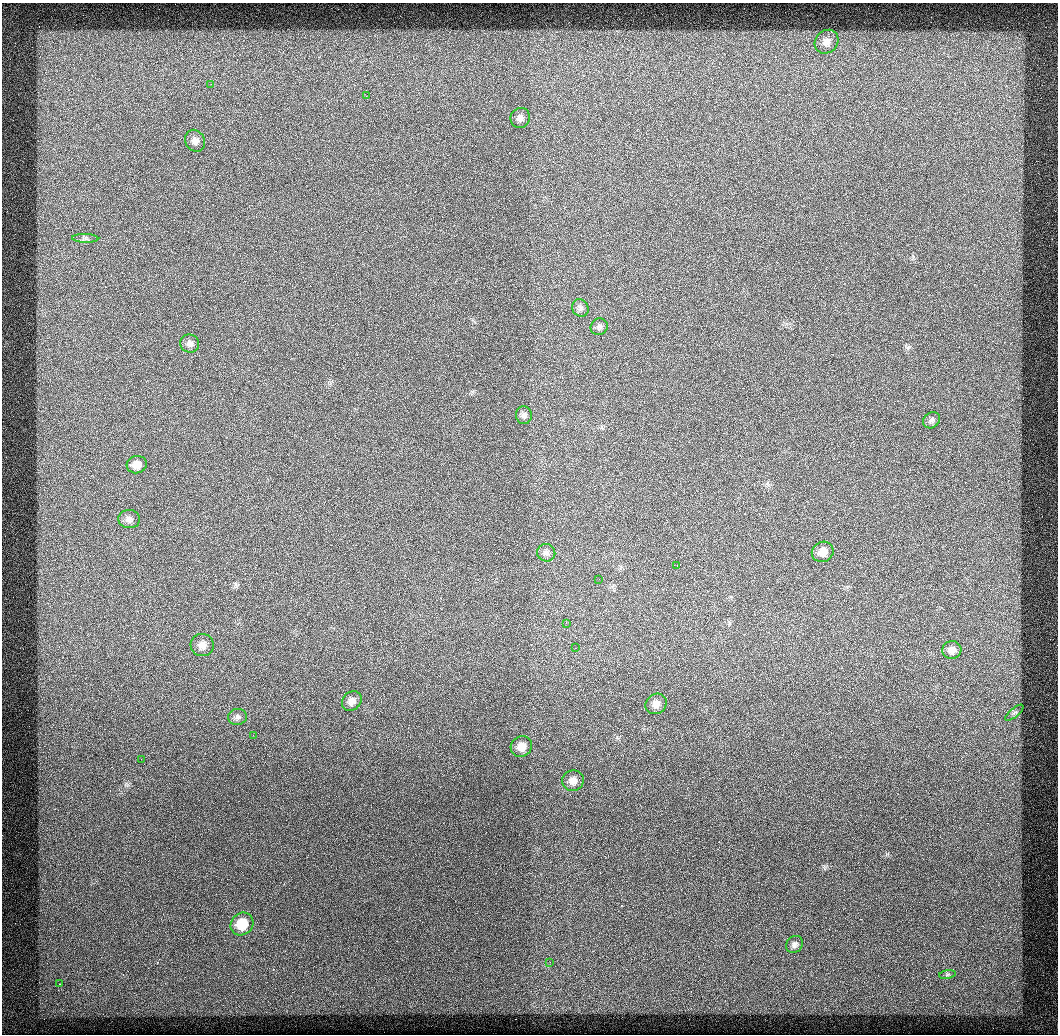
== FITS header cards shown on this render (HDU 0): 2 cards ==
NAXIS1  =                 1056
NAXIS2  =                 1032

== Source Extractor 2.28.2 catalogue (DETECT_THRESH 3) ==
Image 1056 x 1032 px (HDU 0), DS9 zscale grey, 1 PNG px = 1 image px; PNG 1060 x 1036 px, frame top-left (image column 1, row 1032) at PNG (2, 3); each listed source drawn as its Kron ellipse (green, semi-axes under 4 px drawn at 4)
Background 1730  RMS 110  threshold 342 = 3 sigma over >= 5 px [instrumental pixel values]
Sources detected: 34; all 34 listed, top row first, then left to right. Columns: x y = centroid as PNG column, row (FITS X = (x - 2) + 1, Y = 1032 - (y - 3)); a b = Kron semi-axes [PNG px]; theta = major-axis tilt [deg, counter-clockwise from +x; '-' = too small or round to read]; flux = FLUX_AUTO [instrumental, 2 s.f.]
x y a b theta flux
827 42 13 11 46 59000
211 84 2 2 - 3700
366 96 2 2 - 3800
520 118 10 9 - 37000
195 141 11 9 -60 37000
85 238 13 4 -2 23000
580 308 9 8 - 27000
599 327 9 8 - 26000
190 344 9 9 - 32000
524 415 9 8 - 29000
932 420 9 7 38 24000
137 465 10 8 13 56000
129 519 11 9 -6 38000
823 552 11 10 - 82000
546 553 9 8 - 31000
677 565 2 2 - 3900
599 579 2 2 - 3700
566 623 2 2 - 33000
202 645 11 11 - 61000
575 648 2 2 - 4300
952 650 9 9 - 48000
352 701 11 9 46 45000
656 704 11 9 37 57000
1014 713 11 4 40 20000
237 717 9 8 - 29000
253 735 2 2 - 4700
521 746 11 10 - 77000
141 759 2 2 - 3700
573 781 11 10 - 60000
242 924 12 10 43 180000
794 944 9 7 50 29000
550 962 3 3 - 5500
947 974 8 4 9 16000
60 984 4 4 - 5900